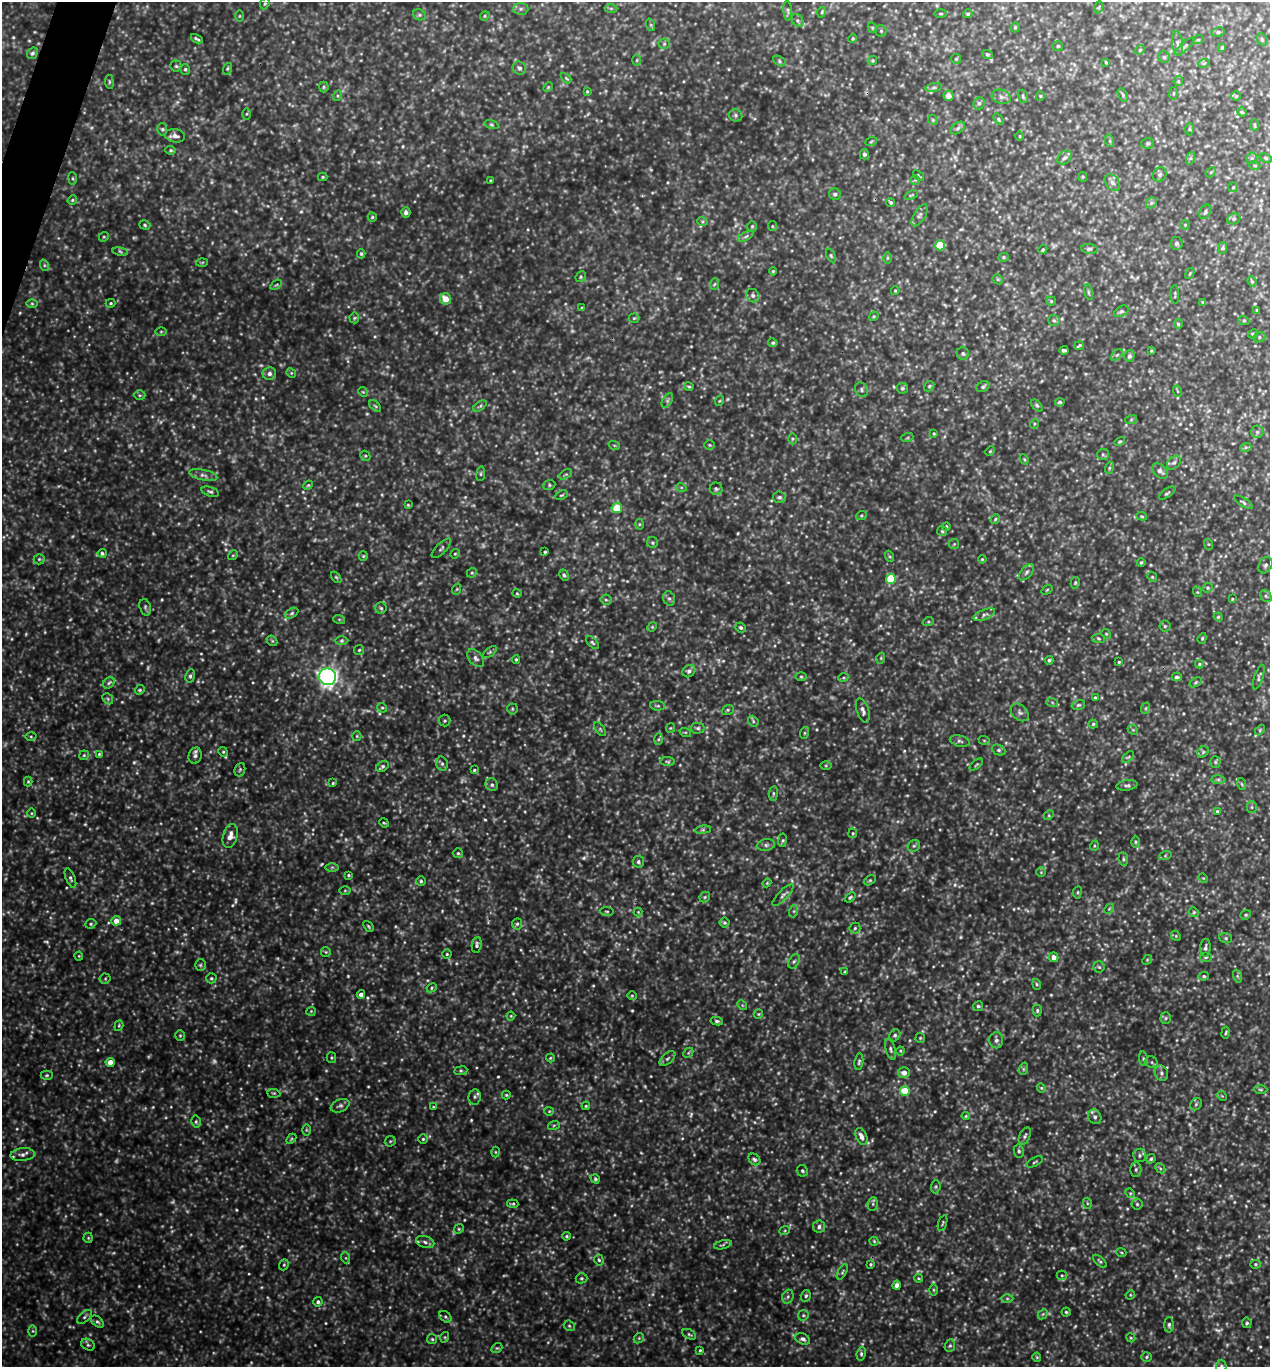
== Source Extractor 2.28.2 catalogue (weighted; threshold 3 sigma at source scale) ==
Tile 11 of 4 x 4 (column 3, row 3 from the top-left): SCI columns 2673-3940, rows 1370-2734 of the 5501 x 5490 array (HDU 1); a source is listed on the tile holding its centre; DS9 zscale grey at full resolution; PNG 1272 x 1369 px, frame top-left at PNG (2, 2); each listed source drawn as its Kron ellipse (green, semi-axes under 4 px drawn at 4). Shown black and unused: <1% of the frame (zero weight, under 3 of 5 exposures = <1% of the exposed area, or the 3 px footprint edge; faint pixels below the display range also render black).
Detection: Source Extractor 2.28.2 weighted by HDU 2 'WHT'; one run over the whole footprint, this tile lists its part. Background 0.693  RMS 0.12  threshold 0.519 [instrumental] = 3 sigma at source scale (4.5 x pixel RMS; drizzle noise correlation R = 1.50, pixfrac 1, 0.05/0.05 arcsec/px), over >= 5 px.
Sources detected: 683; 66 too faint to see at this stretch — neither listed nor drawn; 2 inside a brighter listed object's ellipse — not listed separately; of the other 615, all 500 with FLUX_AUTO >= 11.3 (the completeness limit of this list) listed and drawn (115 fainter detections not listed), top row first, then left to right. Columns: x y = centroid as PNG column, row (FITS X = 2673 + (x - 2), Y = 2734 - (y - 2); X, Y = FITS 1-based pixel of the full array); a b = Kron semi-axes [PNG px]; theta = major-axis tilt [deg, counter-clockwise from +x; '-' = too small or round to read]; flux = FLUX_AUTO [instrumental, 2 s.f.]
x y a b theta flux
265 4 6 4 67 17
1099 7 6 3 70 14
611 8 6 4 0 18
521 9 8 6 2 32
788 11 10 4 -85 23
822 12 5 3 - 14
940 14 6 3 -1 12
968 14 5 4 - 16
419 15 7 5 -20 22
239 16 6 4 89 13
485 16 5 4 - 15
798 20 7 5 -56 25
651 25 6 4 -72 16
1015 27 5 4 - 14
872 28 5 4 - 13
881 31 5 5 - 20
1218 32 6 4 11 24
197 39 6 3 -26 21
853 39 4 4 - 16
1262 39 6 5 - 16
1198 40 5 3 - 12
664 44 5 5 - 20
1178 44 12 5 -82 39
1058 46 5 4 - 17
1185 46 12 4 41 26
1222 48 4 4 - 11
1140 50 5 4 - 14
32 53 6 5 - 25
987 54 5 4 - 16
1164 57 6 5 - 23
956 59 5 5 - 16
637 60 6 4 89 15
872 60 5 4 - 15
779 61 7 5 -29 19
1106 62 3 3 - 12
1204 63 6 3 18 13
176 66 5 5 - 21
519 68 7 6 - 30
185 69 5 5 - 20
227 69 6 4 71 16
566 78 6 3 -45 13
1178 81 5 4 - 14
109 82 7 3 -82 16
324 87 5 5 - 18
548 87 5 3 - 12
934 88 8 4 8 26
587 91 4 3 - 12
1173 93 6 3 82 13
1123 95 7 4 -61 19
337 96 5 3 - 12
948 96 5 5 - 75
1023 96 7 5 -71 21
1040 96 5 4 - 13
1236 96 4 4 - 14
1001 97 10 7 -16 44
979 103 6 5 - 30
1242 112 4 3 - 12
247 114 5 4 - 15
736 115 7 6 - 25
998 119 6 4 -52 18
933 120 5 4 - 16
491 125 7 3 -19 19
1255 125 6 4 -88 13
958 128 8 5 37 25
162 129 6 5 - 23
1189 129 6 4 -89 15
175 136 10 6 -10 61
1020 136 5 3 - 12
1110 141 6 4 -71 18
871 142 6 3 20 14
1147 143 6 5 - 19
171 150 5 4 - 17
864 154 5 4 - 24
1065 158 8 6 43 31
1191 158 6 4 71 20
1252 158 6 5 - 21
1266 158 6 4 -27 16
1255 166 5 3 - 12
1211 172 6 4 44 18
1160 174 7 6 - 29
918 176 6 3 -39 14
323 177 4 4 - 15
1083 177 5 4 - 13
73 178 6 3 -82 14
490 180 4 3 - 12
915 180 5 5 - 16
1112 182 9 6 -52 48
1233 187 5 5 - 15
835 194 6 5 - 35
911 195 7 3 22 14
72 200 5 4 - 15
890 202 5 4 - 19
1151 203 6 4 47 21
406 212 5 4 - 37
1205 212 8 5 65 25
920 215 12 5 58 38
372 217 4 4 - 17
1234 219 7 5 21 22
702 221 5 3 - 13
145 225 6 4 -18 19
1185 225 5 4 - 13
752 226 5 5 - 18
772 226 5 4 - 15
746 236 8 3 30 22
104 237 5 4 - 14
1177 243 6 6 - 25
940 245 5 5 - 370
1223 248 6 4 83 17
1043 249 5 3 - 15
1089 249 8 5 -4 26
120 252 8 4 -10 20
361 254 4 4 - 16
831 256 7 4 -63 18
1003 257 5 4 - 16
887 258 6 4 89 16
202 262 6 4 3 14
44 265 6 4 -72 16
773 271 4 4 - 14
1190 273 6 3 59 12
581 277 6 5 - 17
998 279 5 4 - 14
1252 281 5 4 - 15
715 284 6 4 87 15
276 285 6 3 36 13
895 291 4 3 - 13
1089 292 8 4 -81 18
1175 294 9 2 -86 12
753 296 7 6 - 35
445 299 6 5 - 130
1051 301 4 4 - 16
1203 302 4 3 - 12
32 303 6 4 -1 17
111 303 5 4 - 14
582 308 4 4 - 13
1257 310 4 4 - 12
1121 311 7 5 28 26
874 316 5 4 - 13
354 318 5 5 - 15
634 318 5 5 - 16
1054 320 6 5 - 22
1244 321 5 3 - 13
1178 324 5 4 - 17
161 332 6 4 1 16
1253 334 5 4 - 17
1259 337 6 5 - 20
773 343 5 4 - 18
1079 346 5 3 - 17
1064 350 4 3 - 22
1151 351 3 3 - 11
963 353 6 6 - 25
1117 355 7 4 44 21
1129 356 6 5 - 28
291 373 5 4 - 15
269 374 7 6 - 41
929 386 6 4 47 17
689 387 5 3 - 15
983 387 7 5 30 24
902 388 5 5 - 22
861 390 8 6 -62 28
1177 391 5 3 - 12
363 392 5 4 - 15
140 395 6 5 - 18
667 401 8 4 60 27
719 401 5 3 - 11
1060 402 5 3 - 18
1037 405 7 4 -45 19
375 406 7 4 -44 19
480 406 8 4 36 19
1131 420 6 4 20 14
1034 424 5 3 - 13
1257 432 6 6 - 25
934 433 4 4 - 12
907 438 6 4 19 14
792 439 5 3 - 16
1120 442 5 4 - 14
614 445 6 3 -19 12
710 445 5 4 - 14
1246 447 5 3 - 16
990 451 5 3 - 11
1103 454 6 5 - 21
365 456 5 5 - 17
1024 459 5 3 - 12
1174 463 8 5 45 29
1109 468 6 4 72 16
1160 471 9 6 -39 54
481 474 7 3 82 17
566 474 7 4 29 17
203 475 14 5 -12 54
308 485 5 4 - 14
549 485 6 5 - 18
681 487 5 3 - 12
716 489 6 6 - 25
210 492 9 5 -18 26
1167 493 9 3 35 18
562 495 6 3 26 14
779 497 6 5 - 29
1243 502 10 4 -33 25
408 505 4 3 - 12
617 508 5 5 - 380
861 516 5 3 - 15
1142 516 5 4 - 13
995 519 5 4 - 16
639 524 5 3 - 12
946 526 4 3 - 14
942 531 5 5 - 17
652 543 5 5 - 21
954 544 5 5 - 15
1208 544 5 3 - 13
441 548 13 5 46 27
545 552 3 2 - 14
102 553 4 4 - 23
455 554 5 4 - 14
233 555 5 4 - 16
363 556 5 4 - 15
889 556 5 3 - 16
39 559 5 5 - 19
982 559 4 3 - 12
1141 562 4 3 - 13
1265 565 8 6 60 33
1027 572 10 5 49 33
472 573 5 4 - 17
564 575 6 4 -61 19
336 577 6 3 -53 15
1152 577 5 4 - 15
891 579 5 5 - 450
1075 583 6 4 76 15
1208 588 5 4 - 17
457 589 6 3 71 12
1047 590 6 3 37 12
1198 592 5 3 - 12
517 593 4 4 - 13
1266 596 6 5 - 23
669 598 7 5 -72 31
1232 599 3 3 - 12
606 600 5 5 - 20
145 607 8 5 -73 28
381 608 6 5 - 22
292 613 7 4 28 20
984 615 11 5 23 38
1218 617 4 4 - 15
339 619 6 4 -19 15
928 622 6 4 18 15
1165 626 5 5 - 20
652 627 5 4 - 13
741 627 5 5 - 26
1106 634 5 4 - 13
1098 638 7 4 -9 19
1202 638 5 4 - 16
272 641 6 4 -42 16
342 641 7 4 0 19
592 642 8 3 -45 18
359 650 5 5 - 16
490 652 8 4 36 20
476 658 10 6 -50 42
881 658 6 3 72 13
516 659 4 3 - 15
1049 660 4 4 - 19
1119 662 3 3 - 12
1199 664 4 4 - 15
689 671 7 6 - 36
190 676 7 5 81 26
801 676 6 4 -1 17
327 677 9 8 - 4100
1177 677 5 4 - 31
1259 677 13 4 72 26
843 678 5 3 - 13
1196 682 6 4 32 17
109 683 6 5 - 24
140 690 5 4 - 17
1095 697 3 2 - 12
108 699 6 4 -47 21
1052 702 6 4 -19 17
1078 705 7 5 14 21
658 706 7 5 -5 24
382 708 5 4 - 17
1146 708 6 4 71 17
512 709 5 5 - 17
728 710 6 5 - 17
863 710 12 6 -71 53
1020 712 10 7 -44 42
445 721 6 6 - 21
753 721 6 4 -50 20
1093 724 5 4 - 17
670 728 5 4 - 13
698 728 7 5 0 25
600 729 8 4 -55 16
1133 730 6 4 -43 14
1260 730 6 3 47 13
685 732 6 3 -18 13
804 733 6 4 71 14
31 736 5 3 - 13
357 736 5 4 - 14
659 739 6 4 88 17
984 740 6 3 -19 13
960 741 10 5 -13 32
998 750 7 5 -26 25
223 752 5 4 - 15
1203 752 6 5 - 21
99 754 3 3 - 12
84 755 5 4 - 15
195 756 8 6 75 38
1128 757 7 4 43 20
668 762 7 4 -7 19
1215 762 5 5 - 18
442 764 7 5 -74 27
976 765 8 3 39 15
826 766 5 3 - 12
382 767 7 5 36 23
240 770 7 5 69 21
474 770 4 3 - 16
1218 779 7 4 -1 24
28 781 5 4 - 14
333 783 4 3 - 13
1242 784 6 3 -70 16
492 785 6 6 - 31
1127 785 10 5 8 30
773 793 7 4 82 18
1252 807 5 5 - 19
1217 811 4 4 - 14
32 813 5 3 - 11
1049 815 5 4 - 14
384 823 5 3 - 12
703 830 8 4 8 18
853 833 5 4 - 13
230 836 12 7 76 100
782 840 7 4 82 18
1136 842 6 4 -90 18
766 845 9 6 10 35
914 846 6 5 - 23
1094 846 5 3 - 13
458 853 5 5 - 18
1165 856 6 4 19 18
1123 859 7 5 -82 23
638 862 6 5 - 25
332 867 6 4 1 18
1041 872 5 4 - 14
348 875 4 3 - 13
70 878 10 4 -68 31
1203 878 5 4 - 11
870 880 7 4 29 18
421 881 5 5 - 18
767 883 4 3 - 12
345 891 6 4 0 14
1077 892 6 3 82 14
783 895 14 5 46 37
705 897 6 4 47 18
850 897 6 3 38 20
1109 909 5 4 - 17
607 911 7 3 -8 15
794 911 6 4 72 18
638 912 4 4 - 12
1194 912 5 4 - 15
1246 915 5 4 - 16
116 921 5 5 - 120
725 923 5 5 - 20
91 924 6 4 22 18
517 924 5 5 - 20
368 926 6 2 -51 15
855 928 5 5 - 20
1176 936 5 4 - 14
1226 938 6 5 - 18
477 945 8 5 81 29
1205 948 9 5 86 31
326 952 5 5 - 15
447 954 4 4 - 14
79 956 4 4 - 11
1054 957 5 5 - 78
1206 957 6 5 - 20
1147 960 5 4 - 14
794 961 7 5 62 27
200 965 6 5 - 21
1099 967 6 5 - 21
845 972 4 3 - 14
1204 976 5 4 - 15
1237 976 6 4 -71 19
211 978 5 5 - 19
105 979 5 5 - 18
1037 984 5 4 - 16
432 988 5 4 - 15
361 994 4 4 - 51
632 996 4 4 - 13
742 1005 5 4 - 15
978 1006 5 5 - 22
1037 1010 6 4 88 19
311 1011 5 4 - 13
758 1014 5 4 - 14
511 1016 4 4 - 13
1166 1018 6 5 - 18
717 1021 6 4 -8 24
119 1026 5 4 - 15
1226 1033 6 3 80 14
180 1035 5 4 - 15
895 1035 6 5 - 22
920 1038 5 4 - 14
996 1040 8 7 - 37
890 1049 10 5 -74 33
900 1051 4 4 - 13
688 1053 6 4 45 16
331 1058 5 4 - 15
550 1058 4 4 - 12
667 1058 9 5 41 28
1143 1059 7 3 -82 18
110 1062 4 4 - 120
859 1062 8 4 80 21
1152 1062 6 5 - 21
1023 1069 6 4 72 17
461 1071 7 3 7 16
904 1072 5 5 - 74
1161 1073 8 6 -66 33
47 1075 6 4 1 18
1041 1088 5 4 - 15
1260 1089 7 3 -1 16
905 1091 5 5 - 300
274 1093 6 4 -6 16
506 1095 4 4 - 15
1222 1096 5 4 - 12
475 1097 7 6 - 28
1196 1104 7 5 46 22
340 1106 10 6 23 36
586 1106 4 3 - 12
433 1107 3 3 - 12
549 1111 5 4 - 12
966 1116 4 4 - 12
1095 1117 7 6 - 38
196 1122 6 4 -77 20
554 1125 6 4 19 17
306 1130 6 4 -89 15
861 1136 9 5 -66 59
1025 1136 9 5 65 26
291 1139 6 3 46 14
423 1139 5 4 - 16
390 1141 6 5 - 16
1019 1151 6 5 - 25
496 1152 5 3 - 12
23 1155 12 6 6 50
1139 1155 7 6 - 32
754 1159 7 5 -44 26
1151 1159 5 3 - 16
1035 1162 9 3 25 15
1160 1168 6 4 -45 17
1136 1169 7 5 90 26
802 1171 6 5 - 22
595 1179 5 4 - 19
936 1187 6 4 84 17
1130 1193 5 4 - 14
1087 1203 5 3 - 12
513 1204 6 3 -4 17
873 1204 7 5 84 24
1137 1204 5 5 - 18
942 1223 8 4 72 15
819 1226 6 6 - 40
459 1229 5 4 - 14
785 1230 5 3 - 12
566 1236 4 3 - 14
88 1238 5 5 - 15
874 1241 4 4 - 14
425 1242 9 5 -17 43
723 1245 9 3 14 24
1121 1252 5 3 - 12
346 1258 5 3 - 12
599 1260 6 4 -73 19
1100 1261 8 4 -43 18
871 1264 4 3 - 14
1255 1264 5 4 - 17
284 1265 6 4 69 16
842 1272 8 3 61 19
1062 1275 5 4 - 16
581 1278 6 5 - 19
918 1278 4 3 - 11
897 1285 4 4 - 60
934 1290 6 4 -89 14
1130 1295 5 4 - 12
806 1296 6 5 - 21
788 1297 7 5 70 24
1007 1299 6 4 -1 21
318 1302 5 4 - 28
1066 1312 4 4 - 17
1043 1314 6 4 45 17
803 1315 5 5 - 17
84 1317 9 5 44 27
445 1317 7 5 -41 24
97 1322 7 4 -42 25
1247 1323 5 4 - 20
1169 1325 7 4 90 25
569 1326 6 5 - 18
33 1331 6 4 -89 16
689 1334 7 4 -29 21
445 1337 5 3 - 13
639 1338 6 4 45 17
1131 1338 5 3 - 11
432 1339 5 5 - 16
803 1339 8 5 -23 36
88 1345 7 5 -30 25
950 1346 6 5 - 19
497 1348 6 4 38 18
700 1350 4 4 - 13
861 1354 7 4 81 22
1037 1357 4 4 - 12
1146 1357 5 5 - 18
1221 1366 6 5 - 22
Isophote crosses this tile's border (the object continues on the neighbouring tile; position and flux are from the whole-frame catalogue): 1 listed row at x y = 1221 1366
Unlisted compact peaks at least as high as the median listed source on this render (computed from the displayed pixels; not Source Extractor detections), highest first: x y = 134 762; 584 858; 485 820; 162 600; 960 937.